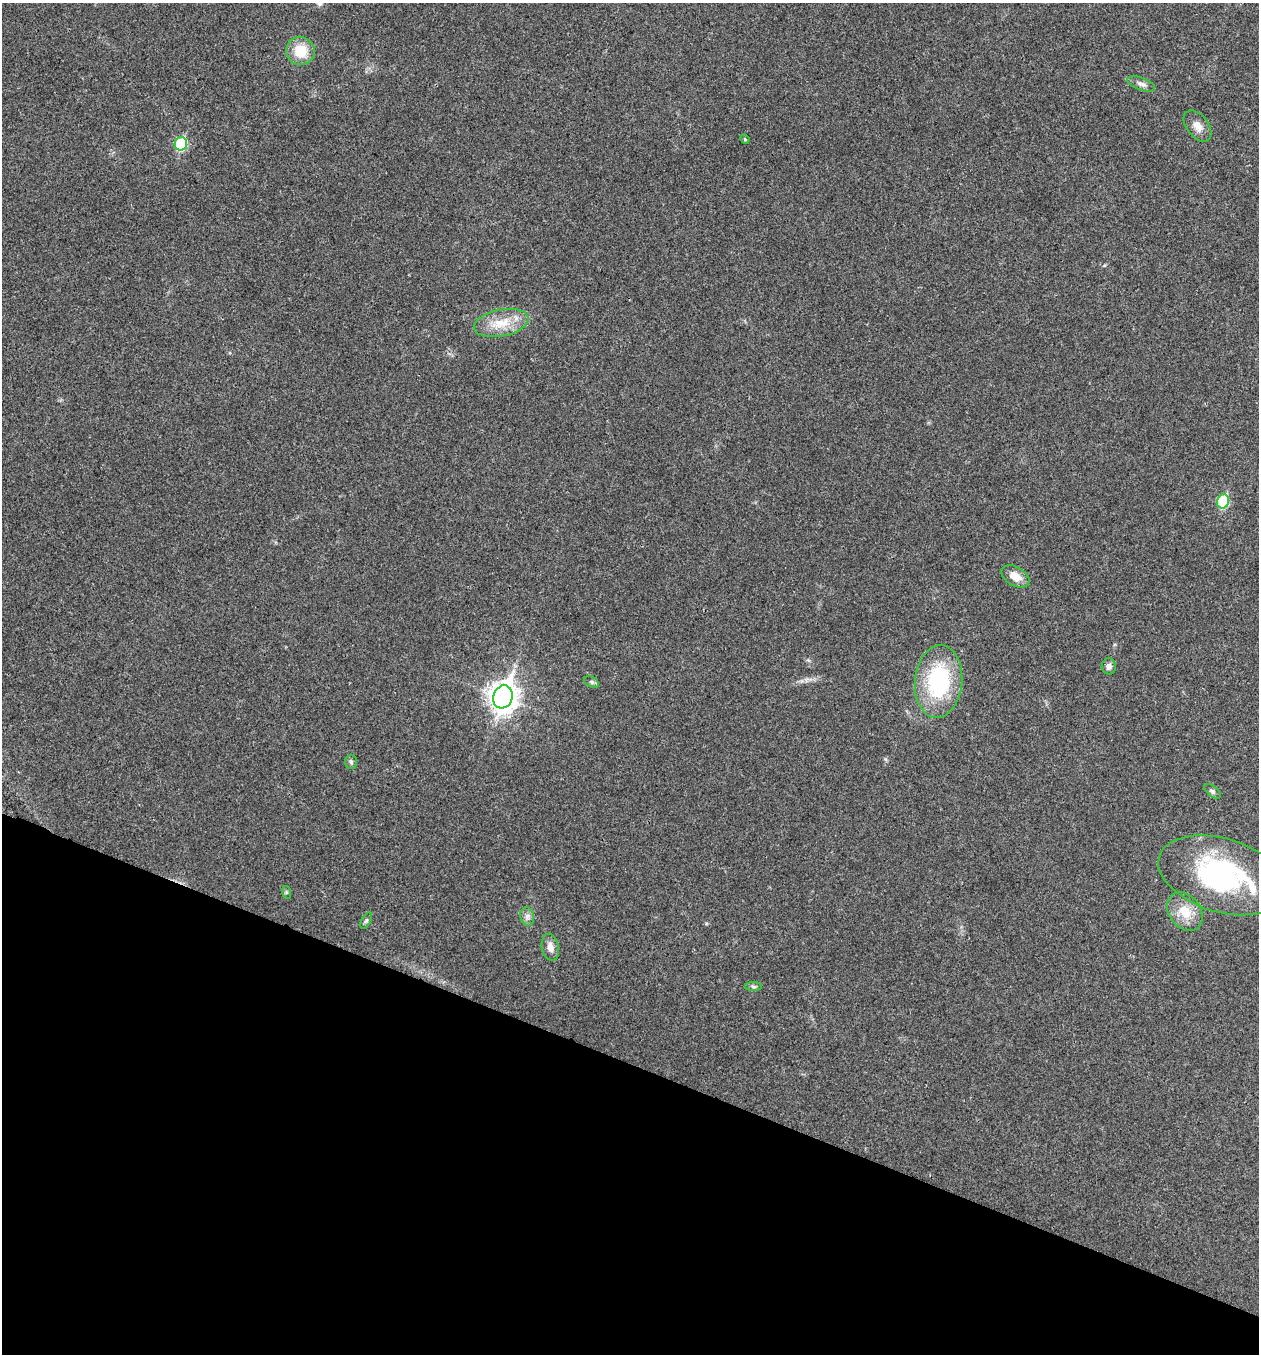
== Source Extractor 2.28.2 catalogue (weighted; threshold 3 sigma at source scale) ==
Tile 15 of 4 x 4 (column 3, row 4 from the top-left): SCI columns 2652-3908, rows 6-1357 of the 5432 x 5418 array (HDU 1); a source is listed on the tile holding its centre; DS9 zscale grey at full resolution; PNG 1261 x 1356 px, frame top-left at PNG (2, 3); each listed source drawn as its Kron ellipse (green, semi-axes under 4 px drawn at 4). Shown black and unused: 21% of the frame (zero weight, under 3 of 4 exposures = <1% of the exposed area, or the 3 px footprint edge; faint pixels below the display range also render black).
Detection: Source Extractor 2.28.2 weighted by HDU 2 'WHT'; one run over the whole footprint, this tile lists its part. Background 0.0241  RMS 0.0054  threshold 0.0242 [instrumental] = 3 sigma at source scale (4.5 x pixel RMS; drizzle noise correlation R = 1.50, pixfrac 1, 0.05/0.05 arcsec/px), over >= 5 px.
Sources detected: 21; all 21 listed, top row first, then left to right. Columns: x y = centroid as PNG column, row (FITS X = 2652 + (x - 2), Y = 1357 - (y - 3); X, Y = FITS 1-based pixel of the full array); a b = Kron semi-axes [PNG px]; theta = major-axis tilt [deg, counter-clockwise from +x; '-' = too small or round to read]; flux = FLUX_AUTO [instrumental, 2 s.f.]
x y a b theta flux
300 51 14 14 - 13
1141 84 14 6 -20 2.3
1198 126 18 11 -52 4.6
745 139 5 4 - 0.61
181 144 7 6 - 36
501 323 27 13 11 12
1223 501 7 6 - 32
1015 576 15 9 -30 6.4
1109 666 8 7 - 2.5
591 682 8 5 -27 1.2
938 682 36 23 85 53
503 697 11 9 73 600
351 762 7 6 - 1.2
1212 791 10 5 -38 1.2
1222 875 66 37 -17 88
286 892 6 4 -72 0.78
1185 912 21 16 -54 11
527 916 9 7 -77 2.2
366 921 9 4 63 1.1
550 947 13 8 -76 3.7
753 986 8 4 0 1